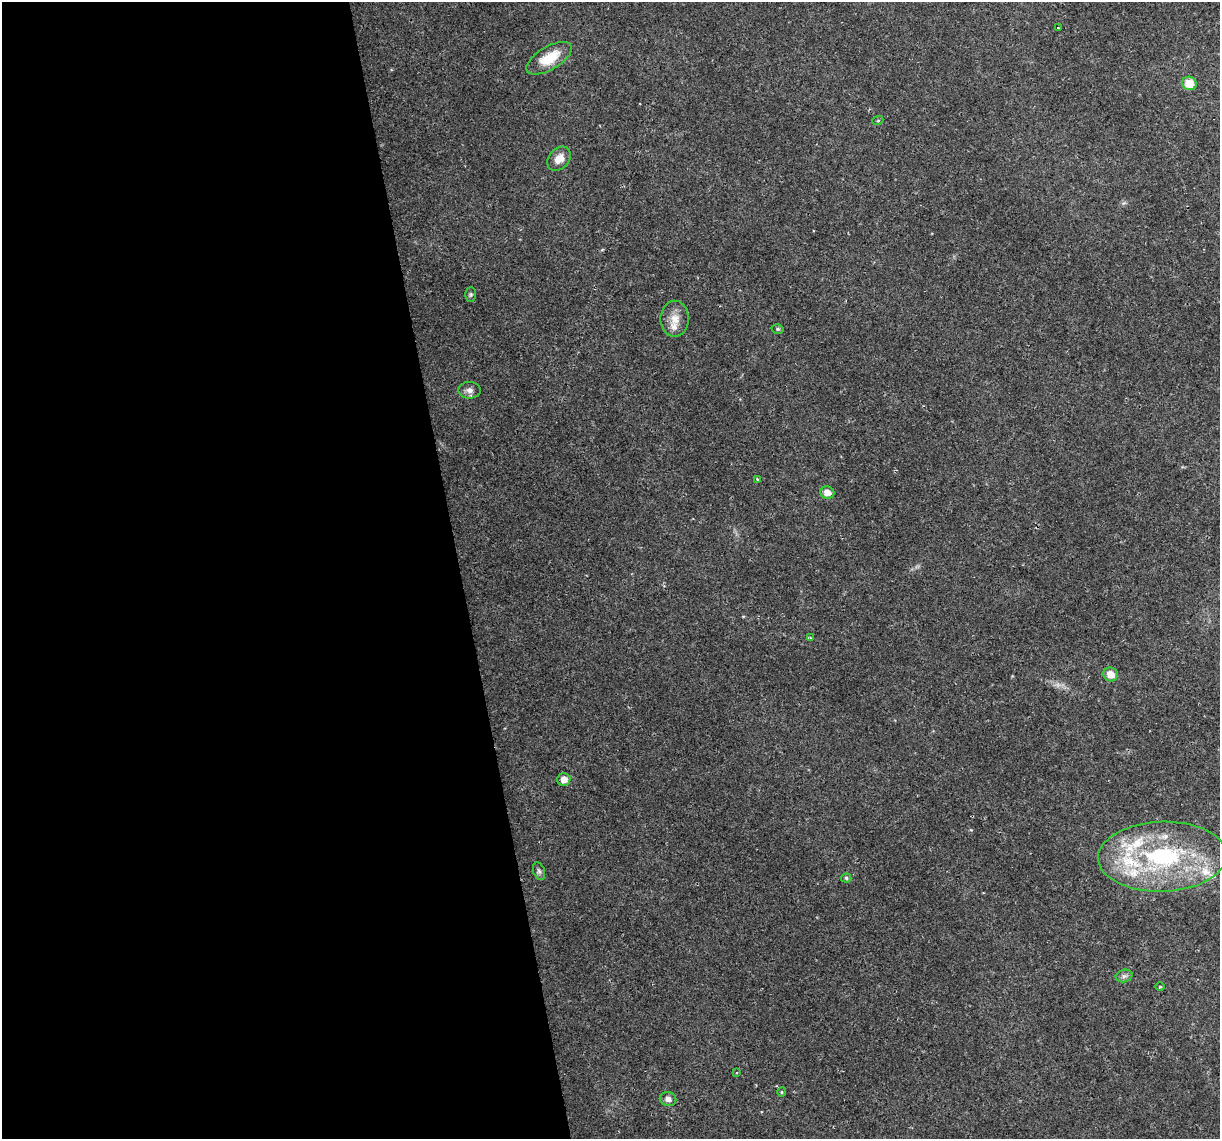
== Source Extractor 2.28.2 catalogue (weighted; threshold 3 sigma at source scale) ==
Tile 9 of 4 x 4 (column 1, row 3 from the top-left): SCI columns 1-1218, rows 1209-2345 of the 4872 x 4645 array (HDU 1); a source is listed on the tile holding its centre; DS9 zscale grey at full resolution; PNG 1222 x 1141 px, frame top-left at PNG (2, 2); each listed source drawn as its Kron ellipse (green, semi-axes under 4 px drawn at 4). Shown black and unused: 38% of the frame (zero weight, under 2 of 3 exposures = <1% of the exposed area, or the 3 px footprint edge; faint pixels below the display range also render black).
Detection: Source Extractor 2.28.2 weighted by HDU 2 'WHT'; one run over the whole footprint, this tile lists its part. Background 0.0408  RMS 0.0036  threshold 0.0161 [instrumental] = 3 sigma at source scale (4.5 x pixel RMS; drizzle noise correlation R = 1.50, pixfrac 1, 0.0396/0.0396 arcsec/px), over >= 5 px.
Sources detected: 27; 5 inside a brighter listed object's ellipse — not listed separately; the other 22 listed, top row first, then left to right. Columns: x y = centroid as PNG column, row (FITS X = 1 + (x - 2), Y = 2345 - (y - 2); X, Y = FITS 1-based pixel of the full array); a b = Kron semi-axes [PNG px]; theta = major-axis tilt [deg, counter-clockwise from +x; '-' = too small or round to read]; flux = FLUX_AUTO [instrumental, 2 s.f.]
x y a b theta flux
1058 28 3 2 - 0.48
549 58 25 11 31 9
1189 83 7 6 - 6.7
878 120 5 3 - 0.34
559 159 13 10 48 3.4
471 294 7 5 89 0.67
675 319 18 14 89 4.9
778 329 6 4 -14 0.59
469 390 11 8 -2 1.8
757 479 3 3 - 0.59
827 493 7 6 - 2.5
810 638 4 3 - 0.47
1110 674 7 7 - 3.9
564 779 6 6 - 2.5
1162 857 64 35 2 55
539 871 9 5 -69 0.92
846 878 5 4 - 0.6
1124 976 8 6 14 1.1
1160 987 5 3 - 0.38
736 1073 3 2 - 0.29
782 1092 4 4 - 0.4
668 1099 8 7 - 1.7